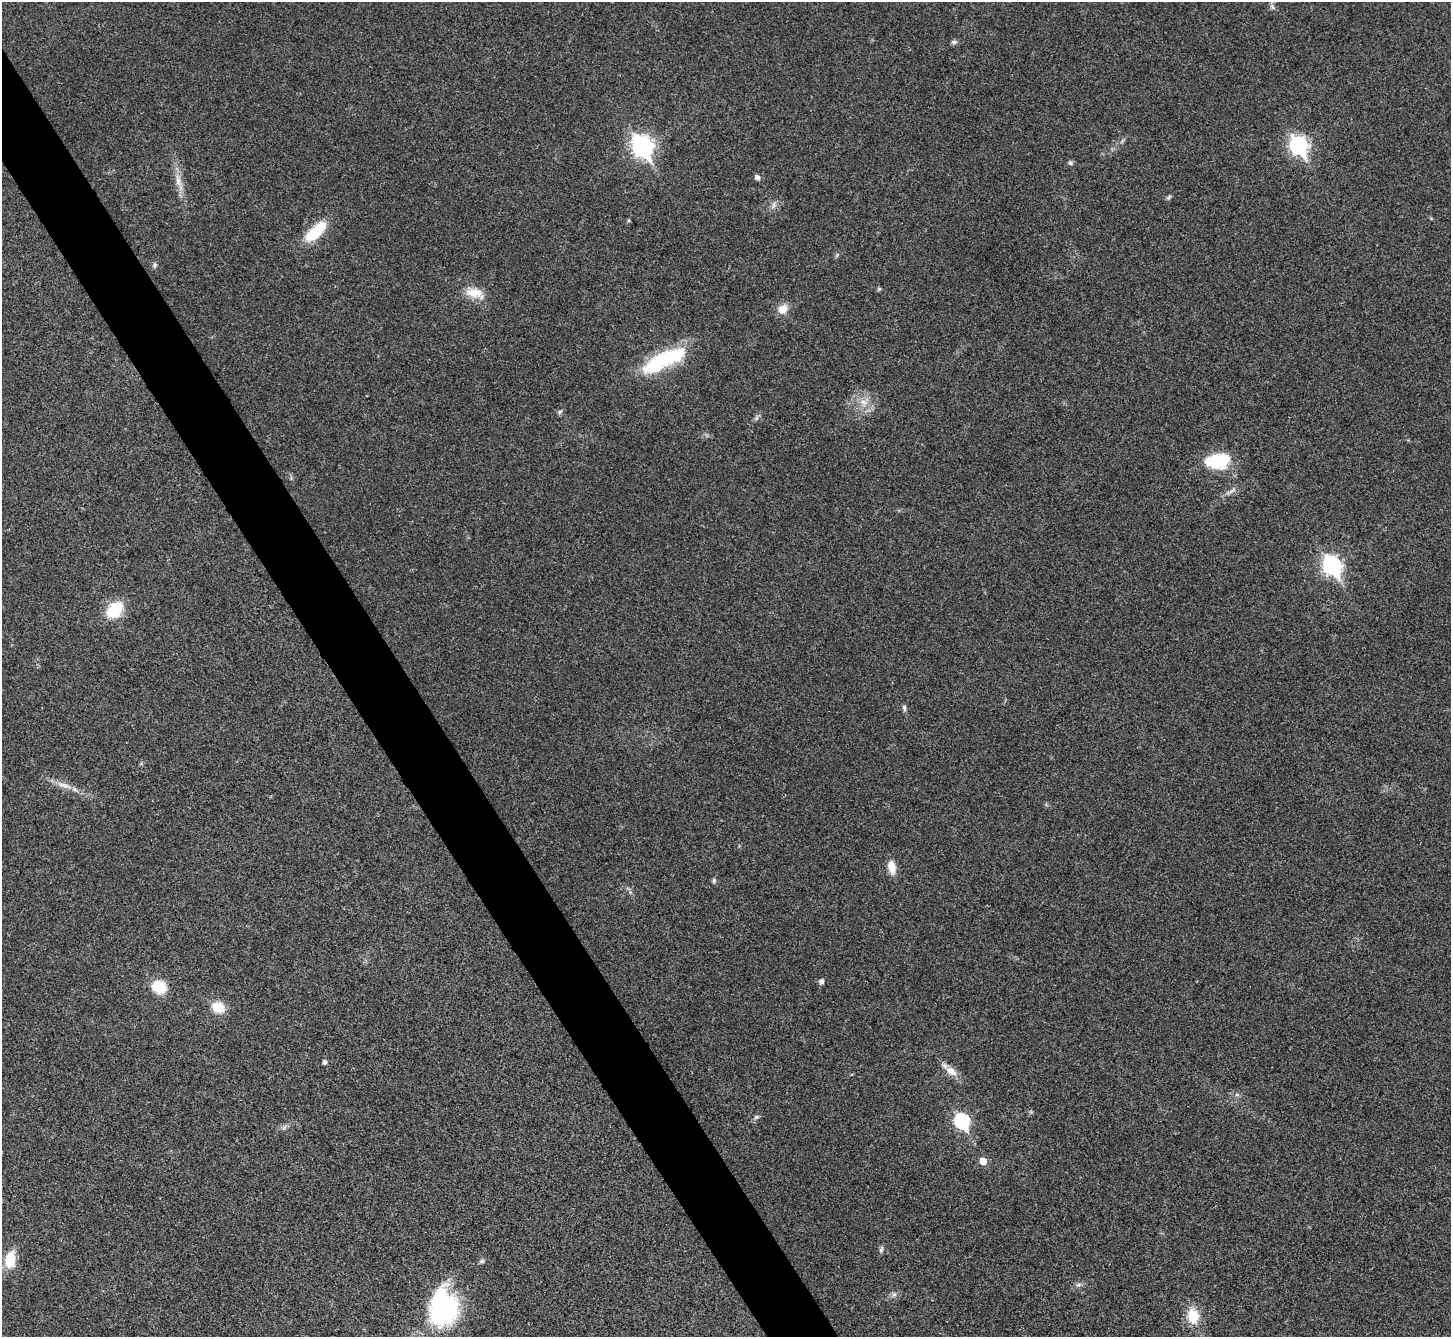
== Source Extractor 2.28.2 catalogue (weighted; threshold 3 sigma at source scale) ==
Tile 11 of 4 x 4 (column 3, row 3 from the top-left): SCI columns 2904-4352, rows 1631-2965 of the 5803 x 5795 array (HDU 1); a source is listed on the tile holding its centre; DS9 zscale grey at full resolution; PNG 1453 x 1339 px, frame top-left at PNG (2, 2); no overlay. Shown black and unused: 5% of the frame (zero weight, under 3 of 4 exposures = <1% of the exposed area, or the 3 px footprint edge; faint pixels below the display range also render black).
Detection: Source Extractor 2.28.2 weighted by HDU 2 'WHT'; one run over the whole footprint, this tile lists its part. Background 0.0214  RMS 0.0045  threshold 0.0201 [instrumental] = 3 sigma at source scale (4.5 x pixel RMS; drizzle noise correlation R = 1.50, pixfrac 1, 0.05/0.05 arcsec/px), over >= 5 px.
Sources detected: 46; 1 inside a brighter object's white glare — not listed; the other 45 listed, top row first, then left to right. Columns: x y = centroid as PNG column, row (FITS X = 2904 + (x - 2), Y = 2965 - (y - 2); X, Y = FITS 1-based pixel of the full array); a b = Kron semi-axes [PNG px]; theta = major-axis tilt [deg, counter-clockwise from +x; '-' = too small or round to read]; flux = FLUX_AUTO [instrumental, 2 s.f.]
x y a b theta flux
1272 6 9 5 -63 1.2
954 42 8 5 7 1.1
1122 141 7 4 71 0.72
1298 145 9 7 -59 130
642 146 10 8 -57 210
1070 163 6 6 - 0.93
757 177 6 5 - 1.9
178 181 20 8 -78 5.1
1168 197 8 4 46 0.82
774 205 11 5 70 1.7
629 220 5 4 - 0.57
315 232 25 11 44 20
155 265 7 6 - 1
879 289 5 5 - 0.67
475 293 27 13 -16 8.2
783 309 13 11 47 4.8
663 360 58 17 26 36
864 402 12 10 -46 4.7
560 412 7 5 59 0.84
756 418 7 5 59 1
1218 461 30 18 6 21
1232 491 15 4 31 2
1332 565 9 7 -58 150
115 610 16 12 45 19
904 708 9 5 -79 1
64 785 26 7 -17 5
892 867 17 9 -76 5.1
714 881 6 5 - 0.86
821 981 7 6 - 1.2
159 987 14 12 -28 13
218 1007 12 10 -20 9.8
325 1062 5 5 - 1.3
951 1071 18 10 -34 4.8
1237 1094 7 4 0 0.88
756 1117 8 5 27 1
962 1121 8 7 - 71
284 1127 7 6 - 1.2
983 1161 6 6 - 5.9
881 1249 10 5 80 1.1
10 1260 17 11 83 11
482 1261 7 5 15 0.96
1079 1285 8 5 20 1.2
894 1294 7 6 - 1.3
444 1312 30 22 45 64
1193 1316 17 13 -87 11